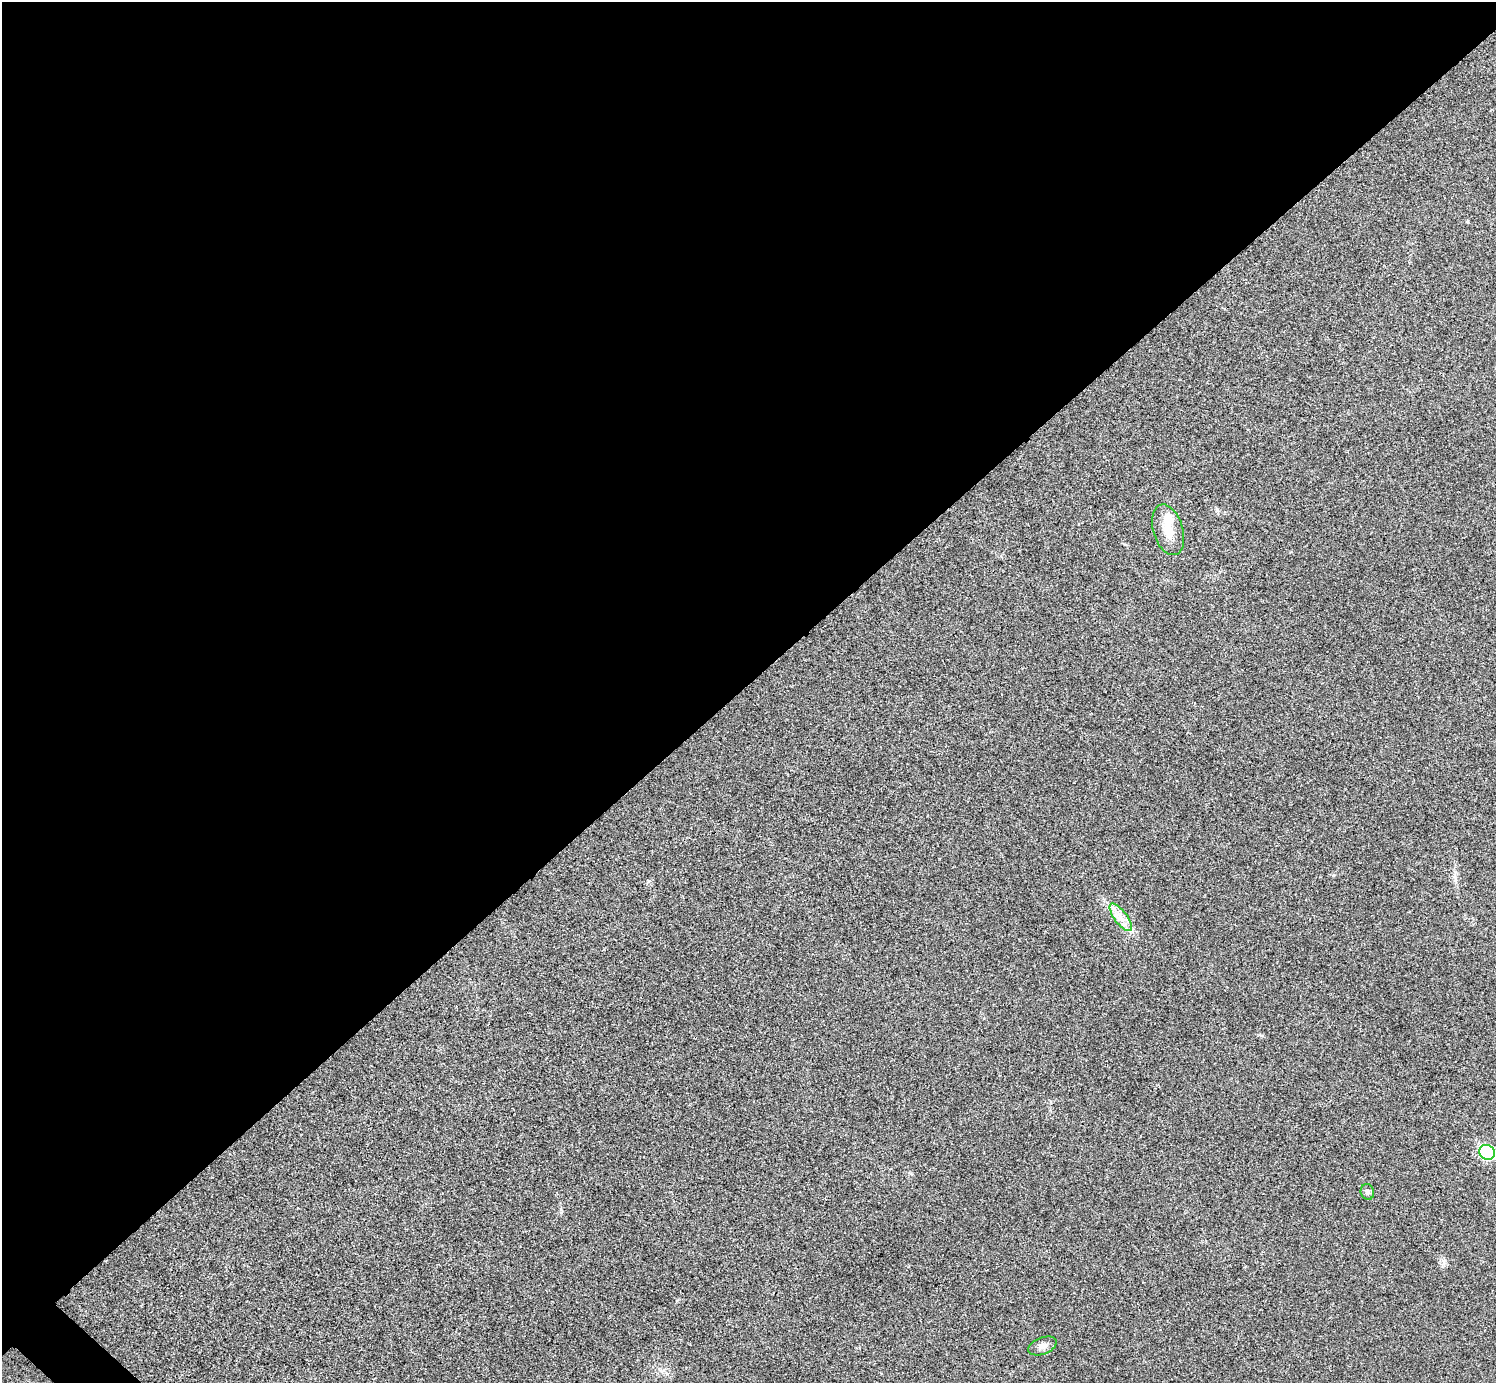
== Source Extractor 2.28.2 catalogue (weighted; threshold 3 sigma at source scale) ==
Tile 2 of 4 x 4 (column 2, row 1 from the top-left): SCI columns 1498-2991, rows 4304-5684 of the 5985 x 5985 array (HDU 1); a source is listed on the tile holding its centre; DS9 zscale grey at full resolution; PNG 1498 x 1385 px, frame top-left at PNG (2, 2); each listed source drawn as its Kron ellipse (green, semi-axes under 4 px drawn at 4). Shown black and unused: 50% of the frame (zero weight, under 3 of 4 exposures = <1% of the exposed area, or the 3 px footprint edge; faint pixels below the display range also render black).
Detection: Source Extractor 2.28.2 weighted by HDU 2 'WHT'; one run over the whole footprint, this tile lists its part. Background 0.0219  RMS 0.0054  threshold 0.0245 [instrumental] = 3 sigma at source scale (4.5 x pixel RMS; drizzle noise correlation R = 1.50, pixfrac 1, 0.05/0.05 arcsec/px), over >= 5 px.
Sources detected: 7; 2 inside a brighter listed object's ellipse — not listed separately; the other 5 listed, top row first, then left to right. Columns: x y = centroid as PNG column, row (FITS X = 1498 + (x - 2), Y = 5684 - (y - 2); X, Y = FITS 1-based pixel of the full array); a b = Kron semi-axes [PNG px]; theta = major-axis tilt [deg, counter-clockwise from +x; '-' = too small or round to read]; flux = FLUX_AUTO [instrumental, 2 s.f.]
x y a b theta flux
1168 530 26 15 -73 9.9
1121 917 16 6 -53 5.1
1487 1152 8 7 - 75
1367 1192 8 6 -76 1.5
1042 1346 15 8 21 3